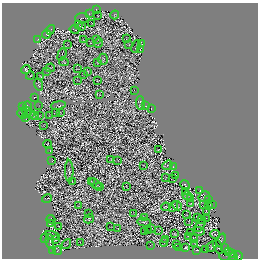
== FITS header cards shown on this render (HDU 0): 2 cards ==
NAXIS1  =                  256
NAXIS2  =                  256

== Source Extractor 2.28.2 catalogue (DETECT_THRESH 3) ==
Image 256 x 256 px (HDU 0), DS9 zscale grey, 1 PNG px = 1 image px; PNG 260 x 260 px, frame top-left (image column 1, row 256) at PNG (2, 3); each listed source drawn as its Kron ellipse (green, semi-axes under 4 px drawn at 4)
Background 2.99e-08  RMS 2.1e-06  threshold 6.44e-06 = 3 sigma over >= 5 px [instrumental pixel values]
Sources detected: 390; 246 with non-positive FLUX_AUTO (blend fragments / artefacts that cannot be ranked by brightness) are neither listed nor drawn; the other 144 listed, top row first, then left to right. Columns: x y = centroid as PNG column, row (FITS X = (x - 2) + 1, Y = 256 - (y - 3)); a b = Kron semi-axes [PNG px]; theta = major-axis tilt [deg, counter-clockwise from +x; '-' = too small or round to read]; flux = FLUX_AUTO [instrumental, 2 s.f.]
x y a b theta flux
96 9 3 2 - 1.4e-01
89 14 3 2 - 1.6e-01
115 15 4 3 - 7.4e-02
98 16 2 2 - 9.8e-04
82 18 7 4 2 3.5e-01
92 23 2 2 - 5.0e-02
78 24 3 2 - 2.1e-01
81 26 4 3 - 4.8e-01
75 29 5 2 - 2.2e-01
51 30 5 2 - 4.9e-01
47 34 4 4 - 8.8e-01
127 38 2 2 - 3.7e-02
38 39 4 2 - 5.1e-01
96 39 4 2 - 2.4e-01
83 40 2 2 - 4.4e-02
90 43 2 2 - 5.3e-02
98 43 5 2 - 2.4e-02
129 44 3 2 - 8.5e-02
141 44 4 2 - 2.1e-01
67 45 3 2 - 4.9e-02
136 46 6 2 70 4.2e-02
140 49 4 3 - 4.1e-01
62 54 6 2 71 1.7e-02
103 59 5 4 - 1.9e-01
64 62 5 3 - 3.1e-01
97 63 4 2 - 6.1e-03
50 68 5 3 - 6.6e-02
26 69 4 4 - 3.4e-01
77 69 3 2 - 7.7e-02
46 71 3 2 - 9.6e-03
88 71 3 2 - 1.4e-02
84 75 4 2 - 2.1e-02
30 76 4 2 - 2.3e-01
40 77 4 2 - 1.3e-01
78 80 3 2 - 8.9e-03
97 81 3 2 - 1.4e-01
39 85 6 4 -76 9.5e-02
134 90 2 2 - 3.0e-01
100 95 2 2 - 4.1e-02
34 97 4 2 - 1.3e-01
140 103 7 3 -87 9.5e-01
39 105 4 2 - 1.1e-02
58 105 7 3 10 4.3e-01
27 106 4 3 - 5.9e-01
146 106 2 2 - 3.7e-01
22 107 2 2 - 6.8e-02
152 108 3 2 - 4.3e-02
27 112 6 3 -65 2.0e-01
31 113 4 2 - 4.6e-01
55 113 4 2 - 1.6e-01
60 113 2 2 - 3.2e-02
22 114 5 3 - 6.2e-02
34 115 3 2 - 6.1e-02
49 115 4 2 - 1.4e-01
40 116 2 2 - 8.2e-02
26 117 3 2 - 3.6e-01
43 125 3 2 - 1.2e-01
48 145 4 2 - 1.1e-01
158 150 3 2 - 1.8e-01
50 151 4 2 - 3.0e-01
111 160 3 2 - 1.8e-01
118 160 2 2 - 2.1e-03
52 161 3 2 - 1.1e-01
167 165 5 2 - 2.4e-01
144 166 3 2 - 1.7e-01
173 167 4 2 - 1.3e-01
69 171 11 3 -89 1.8e-01
176 175 3 2 - 1.5e-01
165 178 3 2 - 8.5e-02
172 178 3 2 - 2.2e-01
91 181 3 2 - 5.9e-02
72 182 3 2 - 5.8e-02
95 184 7 2 -37 8.2e-02
185 185 5 3 - 3.9e-01
100 186 3 2 - 9.0e-02
126 186 2 2 - 4.2e-02
200 190 2 2 - 1.2e-02
185 191 3 2 - 1.6e-01
187 196 5 2 - 1.6e-01
204 197 6 5 - 1.2e-01
47 199 5 2 - 1.5e-01
191 199 4 2 - 1.6e-02
209 200 3 2 - 2.1e-01
190 203 3 2 - 8.5e-02
212 204 4 2 - 4.8e-01
78 205 3 2 - 6.1e-02
204 205 2 2 - 1.4e-01
174 206 5 3 - 6.6e-02
177 206 5 3 - 1.2e-01
208 206 4 3 - 3.1e-01
166 207 5 3 - 8.2e-02
206 211 3 2 - 1.9e-02
89 213 2 2 - 7.9e-02
133 213 3 2 - 1.7e-01
186 215 3 2 - 1.4e-01
198 217 3 2 - 1.3e-01
145 218 4 2 - 9.5e-03
206 218 2 2 - 1.8e-01
51 219 4 3 - 1.9e-01
89 219 5 4 - 1.6e-01
202 220 2 2 - 3.1e-02
189 221 4 2 - 5.1e-02
144 222 6 3 -11 1.2e-01
50 224 3 2 - 1.7e-01
59 226 3 2 - 1.9e-01
200 226 7 3 49 3.2e-01
111 227 2 2 - 5.6e-02
151 228 4 2 - 1.5e-01
118 229 2 2 - 1.5e-02
159 230 3 2 - 7.4e-02
148 231 2 2 - 1.4e-01
199 231 6 3 -8 3.3e-01
145 232 3 2 - 7.8e-03
191 232 3 2 - 2.3e-01
174 234 3 3 - 1.2e-01
215 234 5 2 - 3.0e-01
52 235 7 3 -14 1.2e-01
188 237 3 2 - 2.2e-01
45 239 4 2 - 4.8e-02
166 239 3 2 - 1.4e-02
194 239 3 3 - 2.5e-01
55 240 4 3 - 2.7e-01
221 240 7 4 69 4.9e-01
50 242 7 3 -86 1.2e+00
80 242 4 2 - 1.5e-03
164 242 4 2 - 3.0e-03
66 244 5 2 - 8.5e-02
176 244 2 2 - 1.8e-01
195 244 3 2 - 7.4e-02
150 245 2 2 - 7.5e-07
212 246 6 3 46 2.2e-02
178 247 2 2 - 1.5e-01
218 247 7 3 -68 1.3e-01
186 248 4 3 - 2.4e-01
224 248 4 2 - 2.4e-01
205 249 2 2 - 3.3e-02
53 250 3 2 - 8.9e-02
196 250 4 2 - 3.8e-01
57 251 4 3 - 2.5e-01
229 251 3 2 - 1.9e-01
233 253 3 2 - 2.4e-01
224 256 5 2 - 5.9e-02
238 256 5 4 - 4.9e-01
233 257 3 3 - 1.4e+00
At the frame edge (FLAGS 8, measured only in part): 2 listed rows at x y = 238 256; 233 257
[246 non-positive-flux detections neither listed nor drawn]